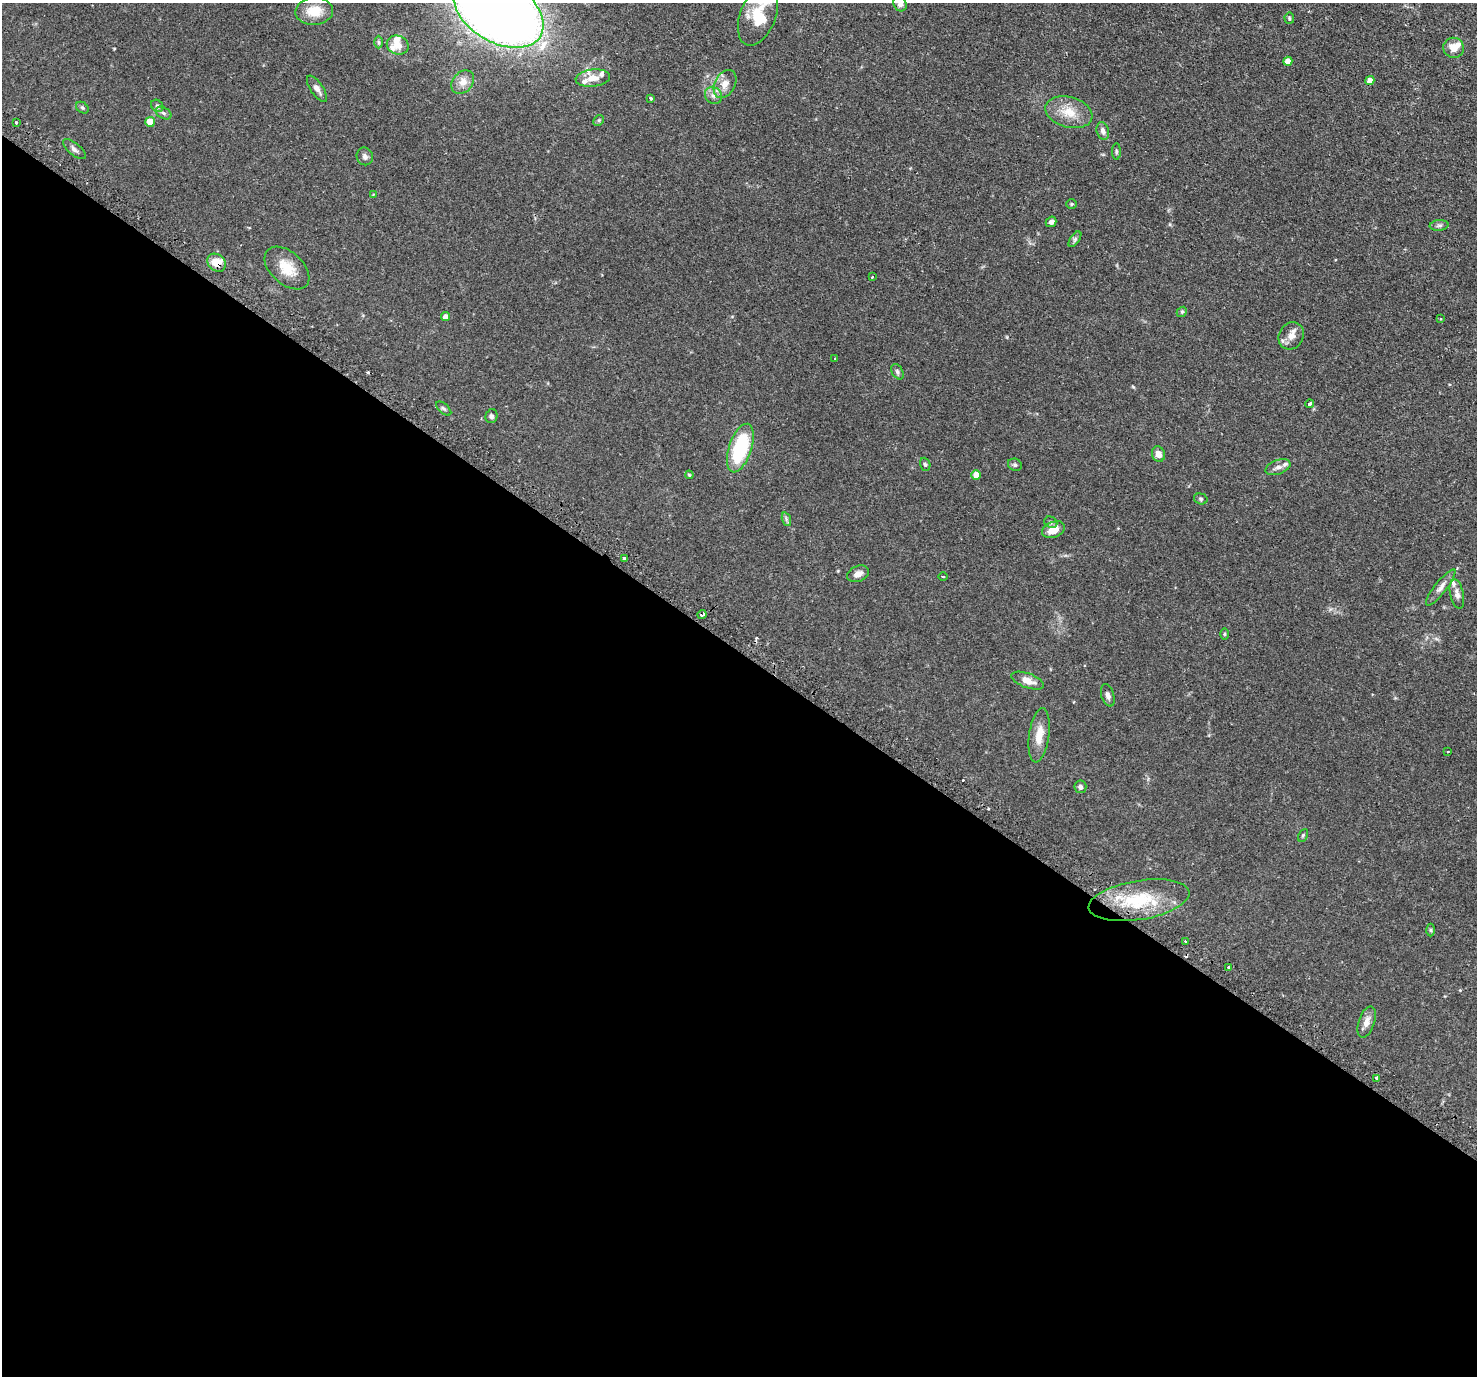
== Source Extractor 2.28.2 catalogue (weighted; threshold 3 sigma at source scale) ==
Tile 14 of 4 x 4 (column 2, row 4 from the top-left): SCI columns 1524-2998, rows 327-1700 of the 5999 x 6005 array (HDU 1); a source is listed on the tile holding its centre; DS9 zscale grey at full resolution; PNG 1479 x 1378 px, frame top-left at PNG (2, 3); each listed source drawn as its Kron ellipse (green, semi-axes under 4 px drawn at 4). Shown black and unused: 53% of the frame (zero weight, under 2 of 3 exposures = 4% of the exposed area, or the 3 px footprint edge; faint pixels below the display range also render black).
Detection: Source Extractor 2.28.2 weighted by HDU 2 'WHT'; one run over the whole footprint, this tile lists its part. Background 0.109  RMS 0.0066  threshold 0.0297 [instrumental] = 3 sigma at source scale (4.5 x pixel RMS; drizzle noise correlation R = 1.50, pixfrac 1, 0.05/0.05 arcsec/px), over >= 5 px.
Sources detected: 87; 4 cosmic-ray / hot-pixel residue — neither listed nor drawn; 9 inside a brighter listed object's ellipse — not listed separately; the other 74 listed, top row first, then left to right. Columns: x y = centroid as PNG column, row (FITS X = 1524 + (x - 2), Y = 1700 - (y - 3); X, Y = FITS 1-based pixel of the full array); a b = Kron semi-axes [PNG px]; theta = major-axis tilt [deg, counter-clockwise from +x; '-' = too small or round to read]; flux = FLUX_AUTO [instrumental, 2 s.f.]
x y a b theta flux
900 4 8 6 -61 2.3
314 11 19 13 3 12
498 11 49 31 -31 820
758 15 32 18 69 21
1289 18 5 5 - 0.88
379 42 6 4 -89 1
398 45 11 9 -23 6.2
1454 48 10 10 - 6.8
1288 61 4 4 - 4.7
593 78 17 8 6 6.8
1370 81 4 4 - 6.4
463 82 13 10 47 4.8
725 84 15 10 61 5.7
317 89 15 6 -55 3.3
713 95 9 8 - 2.6
650 98 3 3 - 1.3
157 106 7 5 -44 1.4
82 108 7 5 -35 1
1069 112 24 15 -16 12
163 113 8 5 -27 1.6
599 120 6 4 45 0.89
16 122 3 3 - 3.1
150 122 5 5 - 9.7
1103 131 9 6 -73 2.3
74 149 14 6 -40 2.3
1116 151 8 4 -89 1
365 156 9 8 - 2.1
373 194 3 3 - 0.46
1072 204 5 4 - 0.75
1051 222 5 5 - 2.1
1439 225 9 5 4 1.5
1075 239 9 4 55 1.4
217 263 10 8 -39 8.7
287 268 26 16 -42 13
872 277 3 3 - 0.97
1182 312 5 4 - 0.85
446 317 4 4 - 4.2
1440 319 4 2 - 0.52
1291 336 14 12 56 5.5
835 359 3 2 - 0.84
897 372 8 5 -60 1.4
1310 404 4 3 - 1.4
444 408 9 5 -41 1.3
491 416 7 6 - 1.4
740 448 25 11 71 44
1158 454 8 6 -68 4.4
925 464 7 5 -71 1.2
1015 465 7 6 - 1.4
1278 467 13 7 21 3.1
689 475 4 3 - 0.61
976 475 5 4 - 6.9
1201 499 7 5 -16 1.2
786 519 7 4 -72 1.3
1051 522 7 5 -25 1.2
1053 530 12 7 22 6.9
625 558 4 3 - 68
858 574 11 7 24 3.2
943 577 4 3 - 0.5
1441 587 22 6 52 3.9
1457 594 15 6 -78 3.2
702 615 4 3 - 3.1
1224 634 6 4 90 0.7
1027 681 17 7 -20 6.3
1108 695 11 6 -73 2.3
1039 735 27 10 82 9.1
1448 752 3 2 - 0.65
1080 787 6 6 - 2
1303 835 7 4 63 0.88
1139 900 51 19 9 34
1431 930 6 4 -89 0.93
1186 941 3 3 - 0.71
1229 967 4 3 - 2.6
1367 1022 16 8 71 4.7
1377 1078 4 3 - 3.6
Overlapping masked pixels (flux is a lower limit): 3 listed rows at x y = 217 263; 702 615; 1229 967
Isophote crosses this tile's border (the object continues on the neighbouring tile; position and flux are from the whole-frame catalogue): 3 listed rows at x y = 900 4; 498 11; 758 15